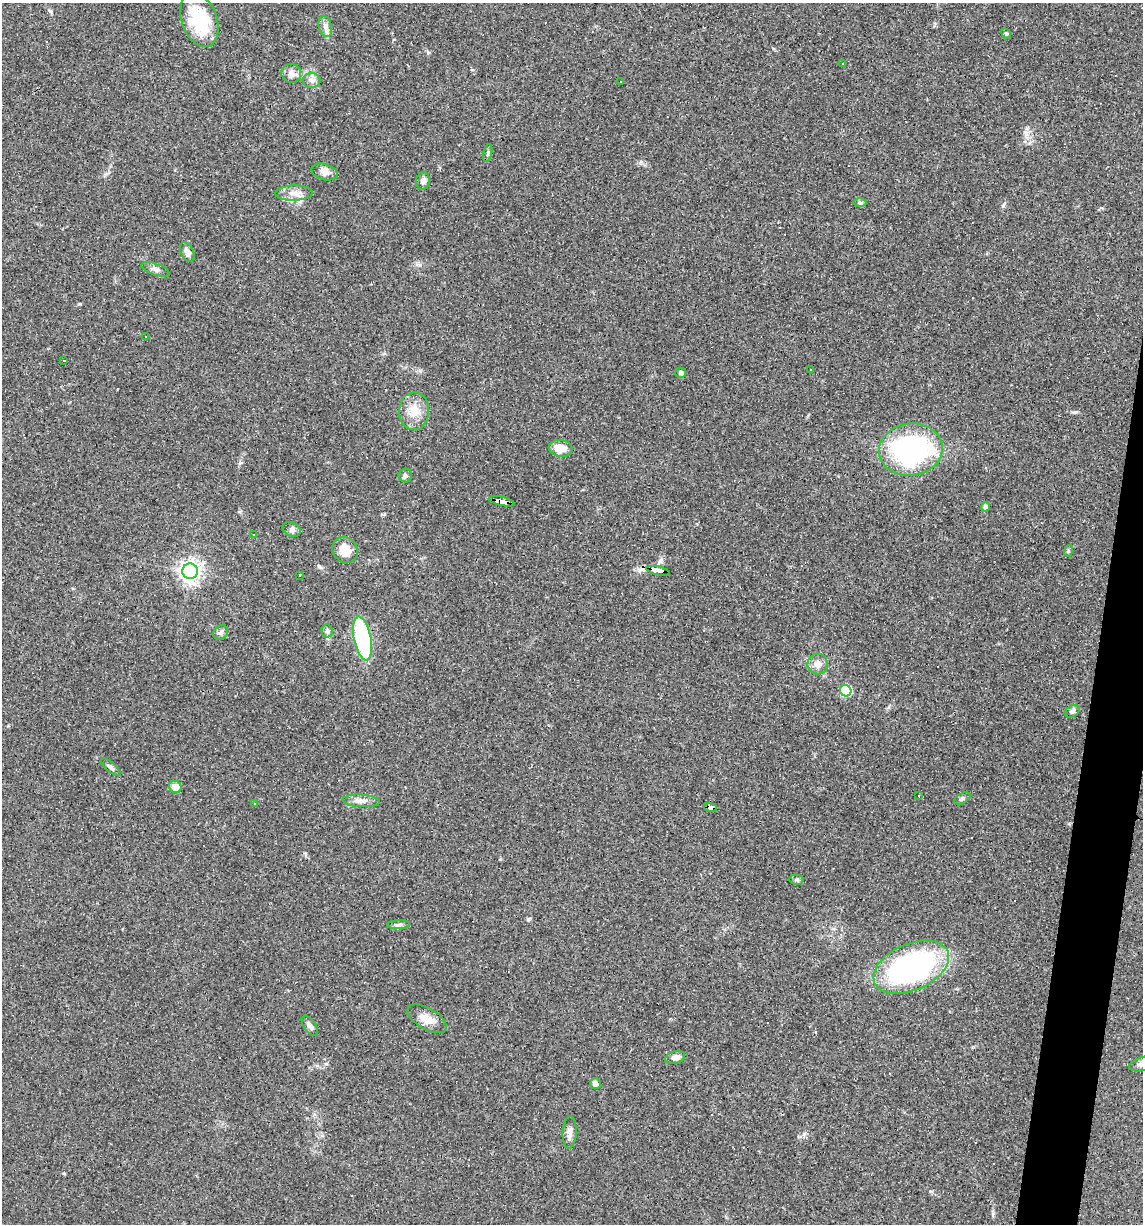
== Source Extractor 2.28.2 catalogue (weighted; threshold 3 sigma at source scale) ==
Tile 10 of 4 x 4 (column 2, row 3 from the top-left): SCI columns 1254-2394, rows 1223-2444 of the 4907 x 4887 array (HDU 1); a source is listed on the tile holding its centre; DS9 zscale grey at full resolution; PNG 1145 x 1226 px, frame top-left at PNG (2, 3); each listed source drawn as its Kron ellipse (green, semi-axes under 4 px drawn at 4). Shown black and unused: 3% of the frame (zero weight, under 3 of 4 exposures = <1% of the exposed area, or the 3 px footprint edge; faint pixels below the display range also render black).
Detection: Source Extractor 2.28.2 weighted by HDU 2 'WHT'; one run over the whole footprint, this tile lists its part. Background 0.0582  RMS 0.0049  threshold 0.022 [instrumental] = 3 sigma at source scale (4.5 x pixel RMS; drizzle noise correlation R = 1.50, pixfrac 1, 0.05/0.05 arcsec/px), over >= 5 px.
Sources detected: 60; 5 cosmic-ray / hot-pixel residue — neither listed nor drawn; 2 inside a brighter listed object's ellipse — not listed separately; the other 53 listed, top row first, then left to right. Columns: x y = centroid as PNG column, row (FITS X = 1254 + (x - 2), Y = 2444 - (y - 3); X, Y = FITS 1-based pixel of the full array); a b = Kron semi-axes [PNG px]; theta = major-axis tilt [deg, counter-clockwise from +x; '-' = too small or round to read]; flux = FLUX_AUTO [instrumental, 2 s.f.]
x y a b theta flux
199 20 28 17 -70 26
325 26 11 6 -75 2.2
1006 34 6 4 -63 0.68
842 64 3 3 - 1.9
291 73 10 9 - 2.7
312 80 9 7 -1 2
621 81 3 3 - 0.93
488 153 9 4 79 0.89
325 172 13 8 -16 3
423 181 9 7 76 1.9
294 193 19 7 1 4.2
860 202 6 4 -1 0.79
187 252 10 6 -65 2.6
155 269 14 5 -19 1.8
146 337 3 2 - 0.59
64 360 3 2 - 0.44
811 370 3 2 - 0.5
681 373 5 5 - 1.6
414 411 19 15 87 7.8
561 448 12 8 -8 6
911 450 32 26 8 87
405 475 7 6 - 1.2
502 501 13 4 -13 140
985 507 4 4 - 1.9
292 529 9 7 -28 1.5
254 535 2 2 - 0.43
345 550 14 12 -53 7.5
1068 551 6 4 73 0.6
190 571 7 7 - 260
658 571 12 3 -12 160
299 575 3 2 - 0.68
327 631 6 5 - 1.1
221 632 8 6 39 1.4
362 638 22 8 -78 59
818 664 10 10 - 3.4
846 691 6 5 - 29
1072 711 8 5 31 1.2
111 767 12 5 -41 1.3
175 787 6 6 - 4.8
918 796 2 2 - 0.42
962 798 9 5 29 1
361 801 19 6 -3 3.2
254 804 3 3 - 1.1
710 808 7 4 -17 52
797 880 7 5 -11 0.84
398 925 11 4 2 1.2
911 967 40 23 24 110
427 1019 22 10 -30 5.7
310 1026 12 5 -54 1.7
675 1057 10 6 16 2.4
1142 1064 13 6 16 2.2
595 1083 5 5 - 2.1
570 1132 16 7 87 2.8
Overlapping masked pixels (flux is a lower limit): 3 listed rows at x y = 502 501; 658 571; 710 808
Isophote crosses this tile's border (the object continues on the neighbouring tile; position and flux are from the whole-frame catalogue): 1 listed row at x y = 1142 1064
Unlisted compact peaks at least as high as the median listed source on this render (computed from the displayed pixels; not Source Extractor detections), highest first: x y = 804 1134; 1003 206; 1075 412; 50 11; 326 1064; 528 919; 80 304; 1025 132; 993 1213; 240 463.